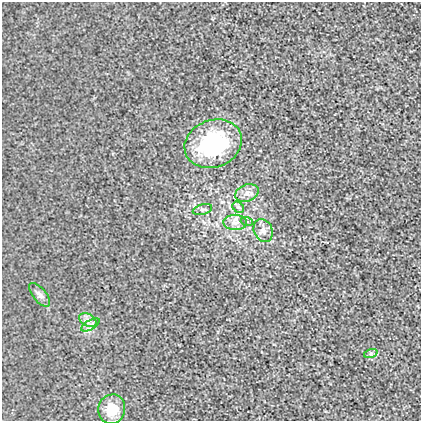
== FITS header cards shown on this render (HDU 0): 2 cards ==
NAXIS1  =                  419
NAXIS2  =                  419

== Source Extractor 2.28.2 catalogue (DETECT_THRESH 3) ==
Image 419 x 419 px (HDU 0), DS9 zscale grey, 1 PNG px = 1 image px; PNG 423 x 423 px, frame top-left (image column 1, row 419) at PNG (2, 2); each listed source drawn as its Kron ellipse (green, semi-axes under 4 px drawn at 4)
Background 0.00165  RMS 0.018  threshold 0.0531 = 3 sigma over >= 5 px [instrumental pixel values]
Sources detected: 12; all 12 listed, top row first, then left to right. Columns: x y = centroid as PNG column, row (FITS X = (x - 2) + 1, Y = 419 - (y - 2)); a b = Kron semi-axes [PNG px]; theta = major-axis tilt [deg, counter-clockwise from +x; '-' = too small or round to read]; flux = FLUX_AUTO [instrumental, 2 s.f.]
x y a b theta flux
213 144 29 23 21 130
247 193 12 8 22 7.5
238 207 6 5 - 2.7
202 210 10 5 15 2.7
235 222 11 7 -2 7.5
247 222 6 4 -18 1.8
263 230 12 9 -65 7.4
40 295 14 6 -51 5.3
88 320 9 6 -25 5.5
90 325 10 4 31 4.5
371 353 7 4 19 2.4
112 409 15 13 76 25